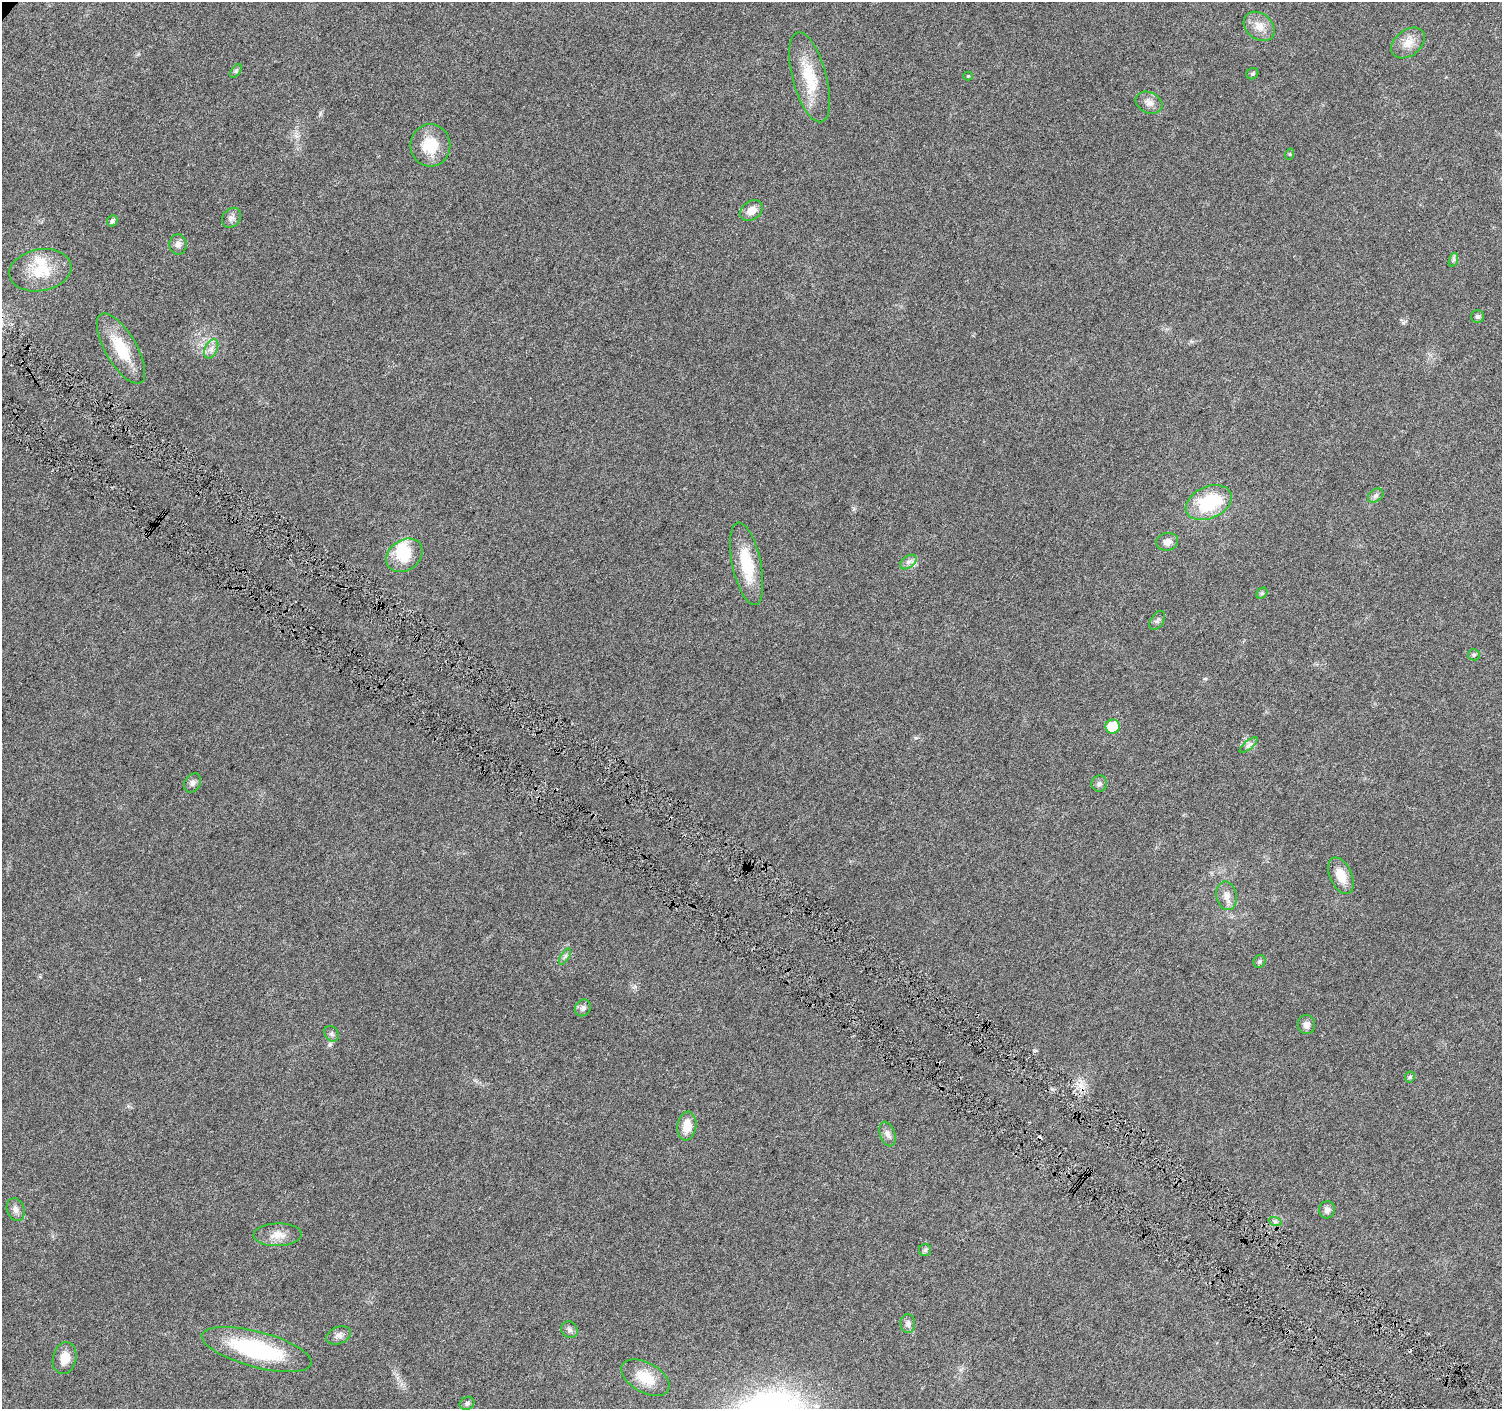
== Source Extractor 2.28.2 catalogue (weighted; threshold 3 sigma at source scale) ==
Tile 6 of 4 x 4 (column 2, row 2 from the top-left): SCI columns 1511-3010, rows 3065-4471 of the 6015 x 6062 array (HDU 1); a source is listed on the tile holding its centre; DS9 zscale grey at full resolution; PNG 1504 x 1411 px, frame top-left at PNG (2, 2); each listed source drawn as its Kron ellipse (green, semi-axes under 4 px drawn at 4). Shown black and unused: <1% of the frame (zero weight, under 4 of 8 exposures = <1% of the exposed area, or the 3 px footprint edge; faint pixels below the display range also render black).
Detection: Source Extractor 2.28.2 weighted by HDU 2 'WHT'; one run over the whole footprint, this tile lists its part. Background 0.0257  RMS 0.0024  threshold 0.00983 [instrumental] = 3 sigma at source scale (4.09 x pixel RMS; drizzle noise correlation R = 1.36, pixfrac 0.8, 0.0396/0.0396 arcsec/px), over >= 5 px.
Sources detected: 57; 1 inside a brighter object's white glare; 1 cosmic-ray / hot-pixel residue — neither listed nor drawn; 2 inside a brighter listed object's ellipse — not listed separately; the other 53 listed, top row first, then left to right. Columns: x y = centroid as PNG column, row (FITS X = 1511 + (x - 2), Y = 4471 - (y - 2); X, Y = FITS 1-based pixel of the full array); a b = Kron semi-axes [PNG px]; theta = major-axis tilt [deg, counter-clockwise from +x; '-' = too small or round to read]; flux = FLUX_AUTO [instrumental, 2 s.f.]
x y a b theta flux
1259 26 17 13 -40 2.7
1408 43 19 13 38 2.8
236 71 8 4 53 0.42
1252 74 6 5 - 0.38
968 76 4 4 - 0.22
810 77 46 17 -75 8.8
1149 103 14 10 -25 1.6
430 145 21 20 - 6.4
1290 154 6 3 72 0.24
751 210 12 9 35 2
231 218 11 8 50 0.89
112 221 6 5 - 0.52
178 244 10 8 -87 1.1
1453 260 7 4 71 0.43
40 270 31 21 11 7.4
1478 316 6 6 - 0.52
121 349 40 15 -60 8
211 349 10 6 63 1.1
1376 496 8 6 36 0.65
1209 503 24 16 24 13
1167 542 11 9 12 1.4
404 555 19 15 35 6.1
908 562 9 6 37 0.84
747 564 42 14 -78 8.9
1262 593 6 4 44 0.36
1157 620 10 6 56 0.62
1474 655 6 5 - 0.37
1113 727 7 7 - 6.1
1249 745 11 3 40 0.51
193 783 10 7 57 0.81
1099 784 8 7 - 0.71
1341 876 19 11 -65 3.4
1226 896 14 10 -78 1.8
565 957 9 4 58 0.6
1259 961 6 5 - 0.49
583 1008 9 7 50 0.87
1306 1025 9 8 - 1.1
331 1034 8 6 -54 0.61
1410 1077 5 5 - 0.35
687 1126 14 9 81 3.1
888 1134 13 7 -70 1.2
16 1210 12 8 -73 1.1
1327 1210 9 8 - 0.91
1275 1221 7 4 -20 0.5
278 1235 24 11 1 2.8
925 1250 6 6 - 0.49
908 1323 9 7 -87 0.85
569 1330 9 7 -48 0.79
339 1335 13 8 22 1.1
257 1349 57 18 -15 22
65 1358 16 11 76 2.9
645 1378 26 15 -29 5.4
467 1403 8 6 28 0.55
Unlisted compact peaks at least as high as the median listed source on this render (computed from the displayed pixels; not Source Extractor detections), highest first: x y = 1403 323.